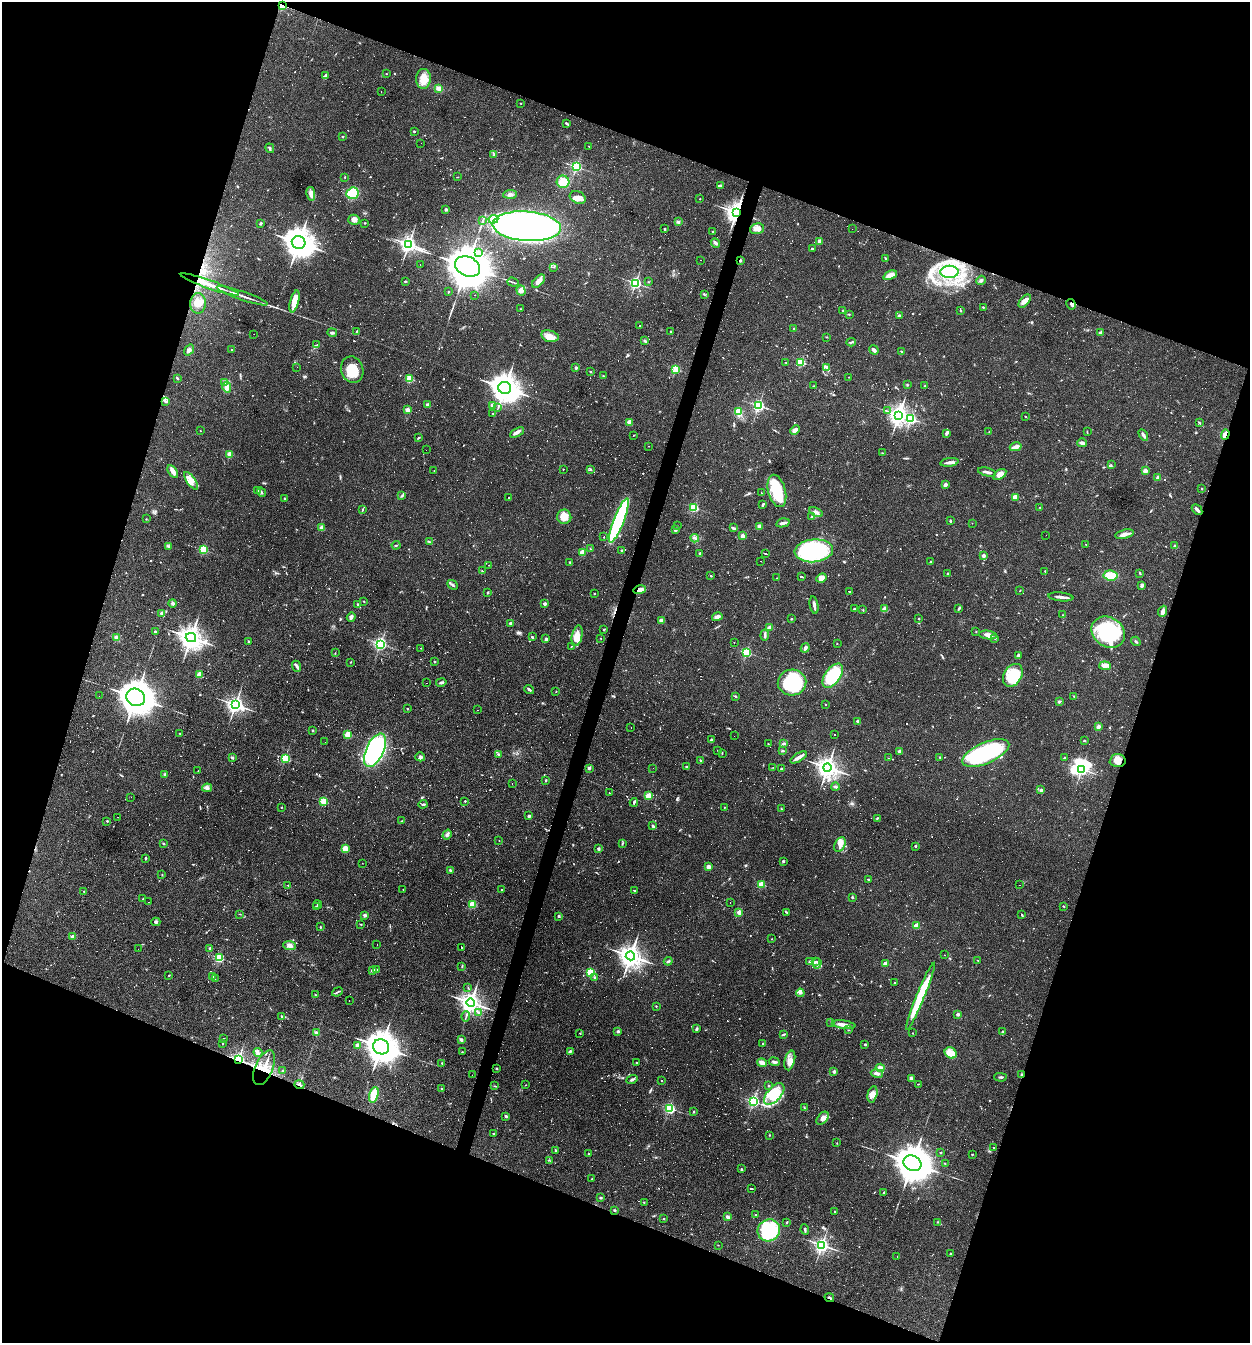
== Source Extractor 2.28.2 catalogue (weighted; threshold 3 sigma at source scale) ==
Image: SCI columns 259-5248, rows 1-5362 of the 5378 x 5362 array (HDU 1 of 3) = the unmasked area's bounding box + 8 px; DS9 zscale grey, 4 x 4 block average (1 PNG px = mean of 4 x 4 image px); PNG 1252 x 1345 px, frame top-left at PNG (2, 2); each listed source drawn as its Kron ellipse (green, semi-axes under 4 px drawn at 4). Shown black and unused: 39% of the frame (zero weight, under 3 of 4 exposures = <1% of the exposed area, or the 3 px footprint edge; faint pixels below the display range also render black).
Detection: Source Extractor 2.28.2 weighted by HDU 2 'WHT'. Background 0.0527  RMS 0.0047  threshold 0.0212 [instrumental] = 3 sigma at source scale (4.5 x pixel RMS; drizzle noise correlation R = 1.50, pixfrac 1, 0.05/0.05 arcsec/px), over >= 5 px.
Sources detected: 1573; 40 too faint to see at this stretch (4 x 4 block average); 6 inside a brighter object's white glare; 564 cosmic-ray / hot-pixel residue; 2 long thin detections or spike segments (spike, bleed or trail) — neither listed nor drawn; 13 coinciding with a brighter row at this scale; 26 inside a brighter listed object's ellipse — not listed separately; of the other 922, all 500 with FLUX_AUTO >= 1.24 (the completeness limit of this list) listed and drawn (422 fainter detections not listed), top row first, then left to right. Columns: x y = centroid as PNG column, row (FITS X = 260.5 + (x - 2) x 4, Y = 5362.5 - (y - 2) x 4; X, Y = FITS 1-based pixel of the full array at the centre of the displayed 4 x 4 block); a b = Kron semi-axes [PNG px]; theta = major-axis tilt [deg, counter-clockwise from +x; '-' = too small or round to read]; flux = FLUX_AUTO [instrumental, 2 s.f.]
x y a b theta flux
282 6 2 2 - 210
386 74 2 2 - 1.5
326 75 3 2 - 5.1
423 79 10 7 86 41
439 88 4 4 - 15
381 92 2 2 - 1.3
521 103 2 2 - 1.9
567 123 4 2 - 4.9
414 131 2 2 - 7.4
342 136 2 2 - 6.4
421 143 2 2 - 2.1
589 146 2 2 - 1.4
270 148 5 2 - 4.8
494 155 3 2 - 1.6
576 167 2 2 - 380
345 177 2 2 - 2
457 177 2 2 - 1.4
563 182 6 6 - 52
720 186 4 2 - 4.5
353 193 6 5 - 89
311 194 7 4 -79 13
510 194 7 3 4 8.8
578 197 8 6 -24 17
699 199 2 2 - 1.4
446 209 2 2 - 23
736 212 4 3 - 1400
493 219 5 2 - 6.7
354 220 5 5 - 14
483 221 2 2 - 2.3
678 222 3 3 - 4.1
261 223 3 2 - 4
365 223 2 2 - 2.6
527 226 34 15 -4 1300
665 229 3 2 - 3.3
757 229 7 5 19 14
852 229 2 2 - 1.8
712 232 2 2 - 2.1
820 241 2 2 - 46
299 243 7 6 - 3400
715 243 5 3 - 7.5
409 244 3 3 - 1000
812 249 2 2 - 3.8
478 252 2 2 - 1.3
886 259 4 2 - 3.2
701 260 2 2 - 1.8
740 260 2 2 - 22
420 264 2 2 - 2.7
468 266 13 9 -25 11000
553 267 2 2 - 1.3
949 272 9 6 0 170
890 275 7 4 24 27
981 280 5 2 - 5.3
406 281 3 2 - 2.2
539 281 8 4 48 14
513 282 6 2 -20 3.8
648 282 2 2 - 1.3
635 283 2 2 - 600
210 284 30 2 -19 58
521 291 5 4 - 9.8
448 292 2 2 - 1.9
474 295 2 2 - 2.7
704 295 3 2 - 2.7
242 296 27 2 -19 20
294 301 11 4 75 43
1025 301 8 4 48 14
198 303 10 7 89 29
1071 304 5 3 - 6.5
983 307 2 2 - 8
520 309 2 2 - 1.9
843 310 2 2 - 2.6
960 311 2 2 - 2.6
849 314 2 2 - 1.2
899 315 3 2 - 4.3
640 326 3 2 - 94
794 329 2 2 - 3.2
357 331 3 2 - 1.9
671 331 2 2 - 5.5
332 333 5 2 - 4.1
1101 333 2 2 - 11
254 334 2 2 - 2.9
550 336 9 5 -15 27
826 337 2 2 - 1.5
645 341 3 2 - 6.9
851 342 5 2 - 3.3
317 345 3 2 - 2.1
189 350 6 3 53 6.9
231 350 2 2 - 1.7
874 350 5 3 - 9.1
901 351 3 2 - 1.3
786 362 2 2 - 2.3
801 362 2 2 - 230
297 367 2 2 - 3.5
827 367 4 2 - 4.7
576 368 2 2 - 5.9
676 369 2 2 - 200
352 370 13 11 -73 56
590 372 2 2 - 1.8
603 376 2 2 - 1.7
849 377 2 2 - 2.1
177 378 4 2 - 3.3
410 379 2 2 - 190
224 383 3 2 - 2.7
907 385 3 2 - 2
814 386 2 2 - 1.4
925 386 2 2 - 8
227 387 5 4 - 17
505 388 6 6 - 3100
166 402 4 3 - 4.5
428 405 2 2 - 42
492 405 2 2 - 38
758 406 2 2 - 520
498 407 2 2 - 1.3
407 410 2 2 - 76
887 411 2 2 - 1.4
738 412 4 3 - 41
493 413 2 2 - 3.9
899 415 3 3 - 1400
1025 416 2 2 - 1.4
911 418 2 2 - 290
629 422 2 2 - 71
1199 423 4 2 - 2.8
795 430 5 3 - 11
200 431 2 2 - 2.6
989 432 2 2 - 1.6
1087 432 4 2 - 1.7
517 433 7 4 29 9
947 433 3 2 - 7
1225 434 5 2 - 10
633 435 2 2 - 1.7
1143 435 6 3 -59 8.1
419 438 3 2 - 2.8
1082 443 5 3 - 7.4
648 446 2 2 - 2.1
1016 447 6 3 15 18
426 450 2 2 - 1.5
882 453 2 2 - 1.3
229 454 2 2 - 81
949 462 9 3 7 11
1111 465 2 2 - 1.5
563 469 2 2 - 15
590 469 2 2 - 2.1
434 471 2 2 - 1.4
1145 471 3 3 - 15
173 472 7 3 -58 14
987 472 9 2 -13 15
1000 474 7 4 32 19
1158 478 2 2 - 45
191 481 10 4 -55 19
945 485 4 2 - 9.2
1202 489 2 2 - 2.3
258 491 2 2 - 3.9
777 491 16 8 -74 120
262 492 5 2 - 3.3
762 493 2 2 - 38
401 496 3 2 - 2.8
1016 497 4 3 - 26
284 498 2 2 - 10
509 498 2 2 - 49
763 504 3 2 - 3.8
694 507 2 2 - 280
1040 507 2 2 - 2.3
362 510 3 2 - 2.2
1197 510 6 3 -47 7.9
816 512 7 3 -30 8.8
564 517 7 7 - 39
811 517 2 2 - 2.5
146 519 2 2 - 1.5
619 520 23 5 69 330
950 521 2 2 - 9.4
783 523 7 2 13 11
972 523 2 2 - 1.5
677 526 2 2 - 1.7
759 526 3 3 - 7.7
322 527 2 2 - 72
733 528 4 2 - 6
675 529 3 3 - 5.6
1124 534 9 3 13 17
1046 535 2 2 - 1.6
742 536 2 2 - 58
604 537 2 2 - 1.4
695 538 4 2 - 3.9
429 542 4 2 - 2.9
1086 544 3 2 - 1.9
396 545 4 2 - 2.5
1175 545 3 2 - 2.7
169 546 4 2 - 4
203 549 2 2 - 230
591 549 3 2 - 1.7
622 551 2 2 - 16
814 551 19 11 5 340
582 552 2 2 - 91
700 553 3 2 - 3.1
765 553 3 2 - 150
983 556 2 2 - 32
761 561 2 2 - 2.5
569 562 2 2 - 1.4
931 562 2 2 - 14
489 565 2 2 - 1.4
482 571 2 2 - 1.9
1045 571 3 2 - 1.5
1140 573 3 2 - 2.2
947 574 2 2 - 3.1
1111 575 7 5 -7 48
711 576 2 2 - 6.4
801 577 3 2 - 130
777 578 2 2 - 1.9
821 578 5 4 - 16
452 585 6 2 -43 4.5
1142 585 4 3 - 5.1
640 590 6 4 16 13
1020 590 2 2 - 1.6
850 592 2 2 - 4.9
488 593 3 2 - 2.2
594 594 2 2 - 4.6
1061 597 12 2 -6 14
364 601 2 2 - 1.7
173 603 4 3 - 5.2
358 604 2 2 - 11
545 604 2 2 - 24
814 605 9 2 -79 13
959 608 4 2 - 3.8
854 609 2 2 - 6.1
885 609 2 2 - 89
863 610 2 2 - 2.3
1163 611 6 3 70 13
162 613 2 2 - 38
1063 615 2 2 - 1.5
351 617 5 3 - 7.4
717 617 5 3 - 13
792 619 2 2 - 2.2
919 619 2 2 - 2.7
662 621 4 3 - 9.1
510 623 2 2 - 27
770 627 2 2 - 48
604 629 2 2 - 8.5
155 631 2 2 - 12
976 631 2 2 - 1.6
1108 632 18 14 -34 300
765 635 5 2 - 4.7
988 635 9 3 -7 15
577 636 10 5 77 27
532 637 2 2 - 4.1
116 638 3 3 - 7.9
191 638 5 4 - 2200
601 638 2 2 - 2.3
995 638 2 2 - 1.4
546 639 4 3 - 5.2
248 641 2 2 - 2.3
1136 641 5 2 - 3.4
734 642 2 2 - 1.8
380 644 2 2 - 410
837 644 2 2 - 1.6
571 647 4 2 - 1.9
421 648 2 2 - 1.9
805 648 5 3 - 6.7
746 652 2 2 - 320
335 653 2 2 - 1.4
1018 655 3 2 - 7.1
351 662 2 2 - 1.5
434 662 2 2 - 8.2
297 666 6 3 -67 6.7
1105 666 6 4 -4 14
199 674 2 2 - 85
1013 675 12 8 59 110
833 676 14 7 54 190
441 682 5 2 - 5.6
792 682 14 13 - 240
427 683 2 2 - 8
529 689 5 2 - 4.9
556 691 2 2 - 1.3
99 696 2 2 - 3.5
1074 696 2 2 - 2.1
136 697 10 8 -32 4700
736 697 3 2 - 2
1059 701 3 2 - 3.5
825 704 2 2 - 3.9
235 705 4 3 - 910
407 709 2 2 - 2.2
478 710 2 2 - 1.3
858 721 2 2 - 19
1098 727 3 2 - 9.5
631 728 2 2 - 2.3
312 730 2 2 - 11
180 733 3 2 - 2.1
834 734 2 2 - 1.7
348 735 2 2 - 160
734 736 2 2 - 2
712 740 2 2 - 9.4
1084 741 3 2 - 2.1
325 742 2 2 - 2.8
783 743 3 2 - 2.6
768 744 2 2 - 1.5
375 750 18 8 65 380
717 750 2 2 - 1.3
783 751 4 2 - 2.6
899 751 2 2 - 30
722 753 3 2 - 1.5
986 753 25 10 23 350
498 754 3 2 - 4.7
420 757 5 4 - 6.8
799 757 9 2 31 21
940 757 2 2 - 2.1
232 758 3 3 - 3.7
285 758 2 2 - 250
888 758 2 2 - 1.3
1064 758 3 2 - 2.3
701 760 2 2 - 180
1118 761 8 6 4 22
687 767 2 2 - 2.2
773 767 2 2 - 1.3
827 767 4 4 - 2100
589 768 3 2 - 6.5
653 768 2 2 - 4.6
781 769 2 2 - 4
1081 769 2 2 - 580
198 771 2 2 - 1.9
165 774 2 2 - 22
546 780 3 2 - 2.2
512 784 2 2 - 1.4
835 787 4 2 - 6
207 788 5 4 - 8.3
1040 790 3 2 - 1.7
609 793 2 2 - 2.3
648 796 2 2 - 150
131 797 2 2 - 2.6
324 801 2 2 - 170
465 801 2 2 - 1.9
634 802 4 2 - 4.4
423 804 4 2 - 2.9
281 807 2 2 - 2.3
724 807 2 2 - 1.3
781 809 2 2 - 1.7
529 816 3 2 - 5.4
117 817 2 2 - 2.6
877 818 2 2 - 1.7
107 821 2 2 - 7.8
402 821 4 2 - 2.1
653 826 2 2 - 4
447 834 5 3 - 7.9
499 840 2 2 - 2.1
163 843 3 2 - 2.5
622 843 4 2 - 2.5
840 844 7 5 63 16
915 846 2 2 - 11
345 849 3 3 - 22
598 849 2 2 - 23
145 858 3 2 - 4.4
783 861 2 2 - 13
362 863 2 2 - 1.3
708 867 4 3 - 9
450 871 3 3 - 3.2
162 875 2 2 - 2.7
868 879 2 2 - 6.8
761 884 2 2 - 130
288 885 2 2 - 1.5
1019 885 2 2 - 1.5
403 889 2 2 - 1.5
502 890 2 2 - 7.1
634 890 4 2 - 1.8
84 891 2 2 - 4.9
852 897 2 2 - 8.5
143 899 2 2 - 1.7
149 902 2 2 - 1.6
730 903 2 2 - 2.8
473 904 2 2 - 180
318 905 4 2 - 2.9
316 906 3 2 - 1.4
1063 906 3 2 - 2.1
739 912 2 2 - 66
787 913 3 2 - 1.6
240 914 3 2 - 1.6
365 915 2 2 - 29
1022 915 4 2 - 1.8
559 916 2 2 - 17
156 922 4 2 - 4
361 924 2 2 - 1.9
916 925 2 2 - 91
320 927 2 2 - 2.2
73 937 2 2 - 59
772 939 2 2 - 1.5
377 945 2 2 - 2
290 946 6 4 -5 11
462 947 2 2 - 84
210 948 2 2 - 15
138 949 2 2 - 1.7
944 955 2 2 - 1.3
630 956 4 4 - 2300
219 958 2 2 - 290
978 960 2 2 - 2.2
668 961 4 2 - 4.1
815 961 3 2 - 2.3
810 962 2 2 - 22
817 963 5 2 - 3.8
885 963 2 2 - 42
462 966 3 2 - 2.6
377 969 3 2 - 4.1
373 970 3 3 - 8.8
591 972 2 2 - 270
169 975 2 2 - 1.4
213 977 4 2 - 4.5
595 977 2 2 - 2.6
215 979 2 2 - 1.4
895 982 2 2 - 4.1
468 987 2 2 - 1.4
337 992 6 2 22 4.3
800 993 4 2 - 3.8
315 995 2 2 - 2.2
920 996 36 4 68 160
349 1000 2 2 - 1.9
471 1002 4 4 - 1700
656 1006 2 2 - 1.9
478 1013 4 2 - 4
958 1014 2 2 - 27
466 1016 5 2 - 3.1
281 1017 2 2 - 1.7
831 1023 2 2 - 1.7
843 1025 12 3 -8 18
696 1029 4 2 - 4.6
848 1030 2 2 - 1.3
618 1031 2 2 - 19
1003 1031 3 2 - 1.6
316 1032 4 2 - 6.4
580 1033 2 2 - 1.9
912 1033 2 2 - 3.9
784 1034 3 2 - 4
223 1038 2 2 - 1.6
461 1040 4 3 - 5
222 1043 2 2 - 2.4
763 1044 2 2 - 12
865 1044 2 2 - 10
357 1045 2 2 - 39
381 1047 8 7 - 3600
570 1051 4 2 - 4.1
462 1052 3 2 - 1.4
258 1053 4 3 - 5.9
951 1053 6 5 - 34
238 1060 3 2 - 700
790 1060 10 5 76 20
774 1062 5 3 - 6
442 1063 2 2 - 1.7
636 1063 2 2 - 2.3
762 1063 5 3 - 14
264 1068 18 9 67 56
497 1068 3 2 - 1.7
880 1068 4 4 - 13
282 1071 2 2 - 1.3
834 1072 2 2 - 24
877 1073 6 2 -11 7.8
472 1075 2 2 - 1.3
1021 1075 3 2 - 2.7
1000 1077 6 2 -2 4.2
911 1078 4 3 - 4.5
632 1080 5 2 - 5.9
661 1081 2 2 - 2.5
918 1084 2 2 - 1.4
299 1085 5 2 - 5.1
525 1085 2 2 - 1.3
769 1085 2 2 - 2.9
495 1086 3 2 - 1.7
442 1088 2 2 - 6.5
774 1094 13 6 48 53
872 1094 8 5 75 18
374 1095 8 4 76 62
753 1101 2 2 - 540
669 1108 2 2 - 450
804 1108 3 2 - 2
694 1112 3 2 - 2.2
506 1116 2 2 - 20
822 1118 7 5 49 12
493 1134 2 2 - 5.4
769 1135 2 2 - 1.5
837 1143 2 2 - 1.3
993 1148 2 2 - 1.7
556 1150 2 2 - 1.6
941 1153 2 2 - 1.5
589 1154 3 2 - 1.9
972 1154 2 2 - 2
549 1160 3 2 - 1.4
912 1163 9 7 -27 6600
945 1164 2 2 - 1.3
741 1169 2 2 - 2.4
592 1179 2 2 - 6
751 1189 2 2 - 62
883 1192 3 2 - 2.2
601 1198 3 2 - 2.2
644 1203 3 2 - 1.3
615 1210 2 2 - 3.5
835 1211 2 2 - 150
756 1215 2 2 - 2.3
728 1217 4 2 - 7.2
664 1219 2 2 - 5.1
787 1222 2 2 - 2.6
938 1222 2 2 - 1.6
769 1230 11 11 - 230
805 1230 5 2 - 4.2
718 1245 2 2 - 1.3
822 1245 3 2 - 910
951 1254 2 2 - 11
897 1257 2 2 - 2.2
829 1298 5 2 - 4.3
Overlapping masked pixels (flux is a lower limit): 13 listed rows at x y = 282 6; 736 212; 740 260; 210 284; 1071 304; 1225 434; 640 590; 1118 761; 238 1060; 264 1068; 1021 1075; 299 1085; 829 1298
Diffuse or blended objects may show on this block-average render without a row.